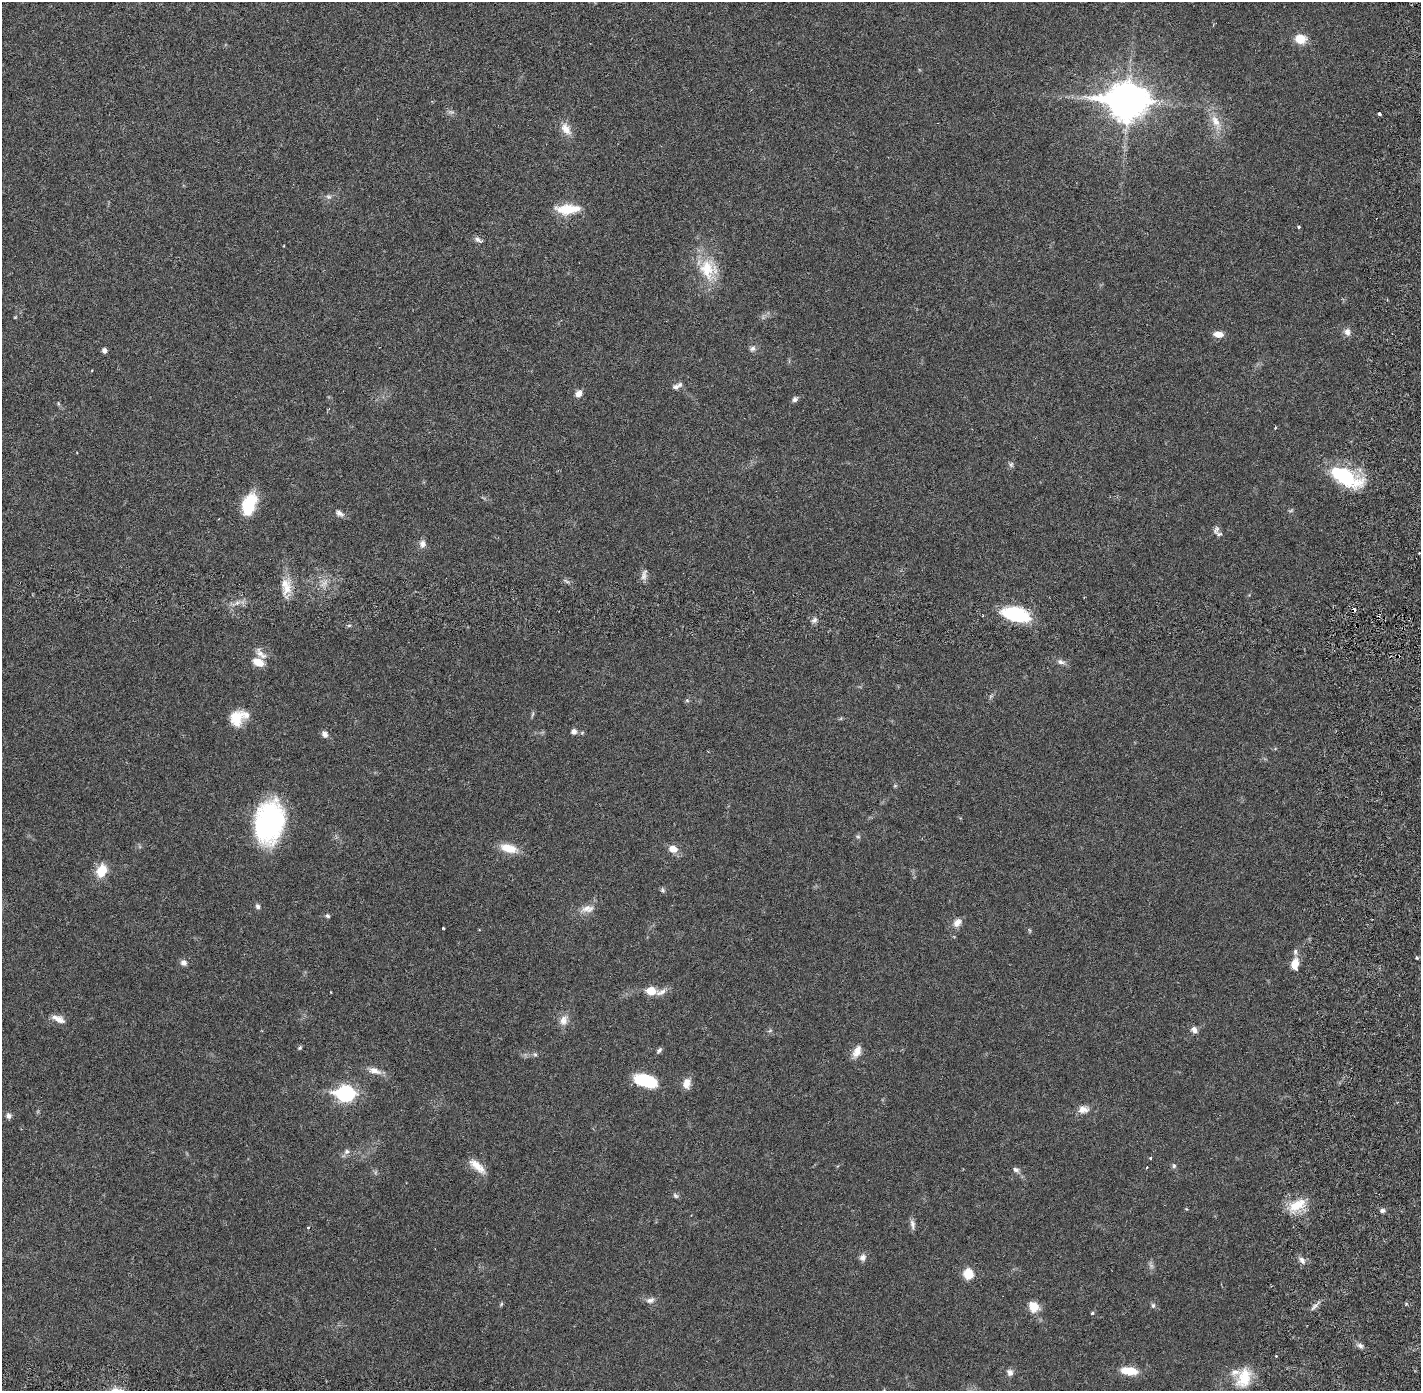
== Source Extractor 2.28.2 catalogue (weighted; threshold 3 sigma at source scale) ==
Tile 11 of 4 x 4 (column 3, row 3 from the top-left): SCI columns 2920-4338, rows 1493-2881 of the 5842 x 5871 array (HDU 1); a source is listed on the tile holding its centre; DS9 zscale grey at full resolution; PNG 1423 x 1393 px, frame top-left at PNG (2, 2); no overlay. Shown black and unused: <1% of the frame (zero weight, under 2 of 6 exposures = <1% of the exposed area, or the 3 px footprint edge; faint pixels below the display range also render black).
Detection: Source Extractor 2.28.2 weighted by HDU 2 'WHT'; one run over the whole footprint, this tile lists its part. Background 0.0208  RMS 0.0032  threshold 0.013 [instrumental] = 3 sigma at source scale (4.09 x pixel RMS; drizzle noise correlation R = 1.36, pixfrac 0.8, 0.05/0.05 arcsec/px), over >= 5 px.
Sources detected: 98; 1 too faint to see at this stretch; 1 inside a brighter object's white glare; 2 cosmic-ray / hot-pixel residue — not listed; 5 inside a brighter listed object's ellipse — not listed separately; the other 89 listed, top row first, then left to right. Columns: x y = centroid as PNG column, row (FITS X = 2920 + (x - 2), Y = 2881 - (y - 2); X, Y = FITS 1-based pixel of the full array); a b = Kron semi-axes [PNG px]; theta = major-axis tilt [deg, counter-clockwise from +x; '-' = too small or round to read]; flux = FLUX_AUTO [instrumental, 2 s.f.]
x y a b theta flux
1300 39 10 8 -4 3.6
1127 101 15 11 -4 430
1379 114 3 3 - 0.68
1215 121 18 11 -63 2.5
566 129 19 11 -55 2
328 197 8 7 - 0.56
567 209 25 12 1 4.7
1299 227 4 3 - 0.28
478 240 11 5 -32 0.62
708 269 29 25 -69 7
1347 332 9 8 - 1
1218 334 12 7 -6 1.5
752 348 9 6 33 0.6
104 350 6 5 - 0.62
676 387 9 7 16 0.78
579 394 8 7 - 1.1
795 399 7 6 - 0.54
1011 464 8 6 68 0.45
1345 476 38 20 -34 12
249 504 25 13 70 7.3
339 513 11 7 -28 0.86
1216 530 13 7 64 0.83
422 544 11 8 83 0.92
644 575 16 7 78 0.93
287 588 18 11 72 2.7
1016 614 26 13 -14 13
814 620 8 5 27 0.54
261 654 18 7 -43 1.4
258 662 13 8 -25 2.4
1061 662 11 6 -18 0.81
687 700 5 5 - 0.3
532 714 9 3 68 0.29
237 718 20 16 51 4.1
574 731 6 6 - 0.83
325 734 9 7 -55 0.91
895 786 6 4 1 0.23
269 822 34 22 80 36
858 837 6 4 -1 0.3
509 848 23 10 -15 3.1
673 849 10 8 -21 1.8
101 871 14 10 69 3.8
662 890 6 5 - 0.35
258 906 6 5 - 0.5
588 909 18 10 5 1.7
327 916 5 5 - 0.38
957 923 12 8 46 1.4
443 928 3 3 - 0.24
1417 958 3 3 - 0.29
184 963 8 7 - 0.82
1295 964 14 8 78 2.2
651 991 6 6 - 4.8
661 992 18 7 24 1.2
58 1019 20 8 -24 1.6
564 1020 14 10 72 1.6
1194 1030 9 6 -71 0.92
300 1048 6 5 - 0.28
659 1050 8 5 47 0.48
857 1051 17 9 63 1.7
535 1054 6 5 - 0.34
375 1071 19 8 -18 1.6
645 1081 25 12 -15 7.8
687 1083 13 9 74 1.7
345 1093 9 7 -3 45
1083 1109 15 9 1 1.5
8 1116 7 7 - 0.7
347 1151 7 7 - 0.6
1150 1158 4 3 - 0.23
477 1166 24 9 -40 2.5
1174 1166 7 5 88 0.38
1016 1170 8 6 -20 0.59
675 1196 9 5 -45 0.42
1297 1205 25 12 27 4.3
1186 1209 4 4 - 0.19
1382 1210 6 6 - 0.51
912 1224 14 6 -82 0.82
308 1228 3 3 - 0.23
863 1257 9 8 - 0.86
1302 1260 12 6 -55 0.86
968 1274 9 8 - 4.1
650 1300 12 7 15 0.85
501 1304 7 4 46 0.26
1316 1305 16 4 46 0.76
1153 1306 7 6 - 0.41
1034 1307 14 12 -62 2.4
1092 1313 5 4 - 0.27
1360 1346 8 5 -50 0.62
1129 1371 19 9 -5 3.7
1010 1372 9 7 -62 0.77
1244 1378 26 17 69 5.1